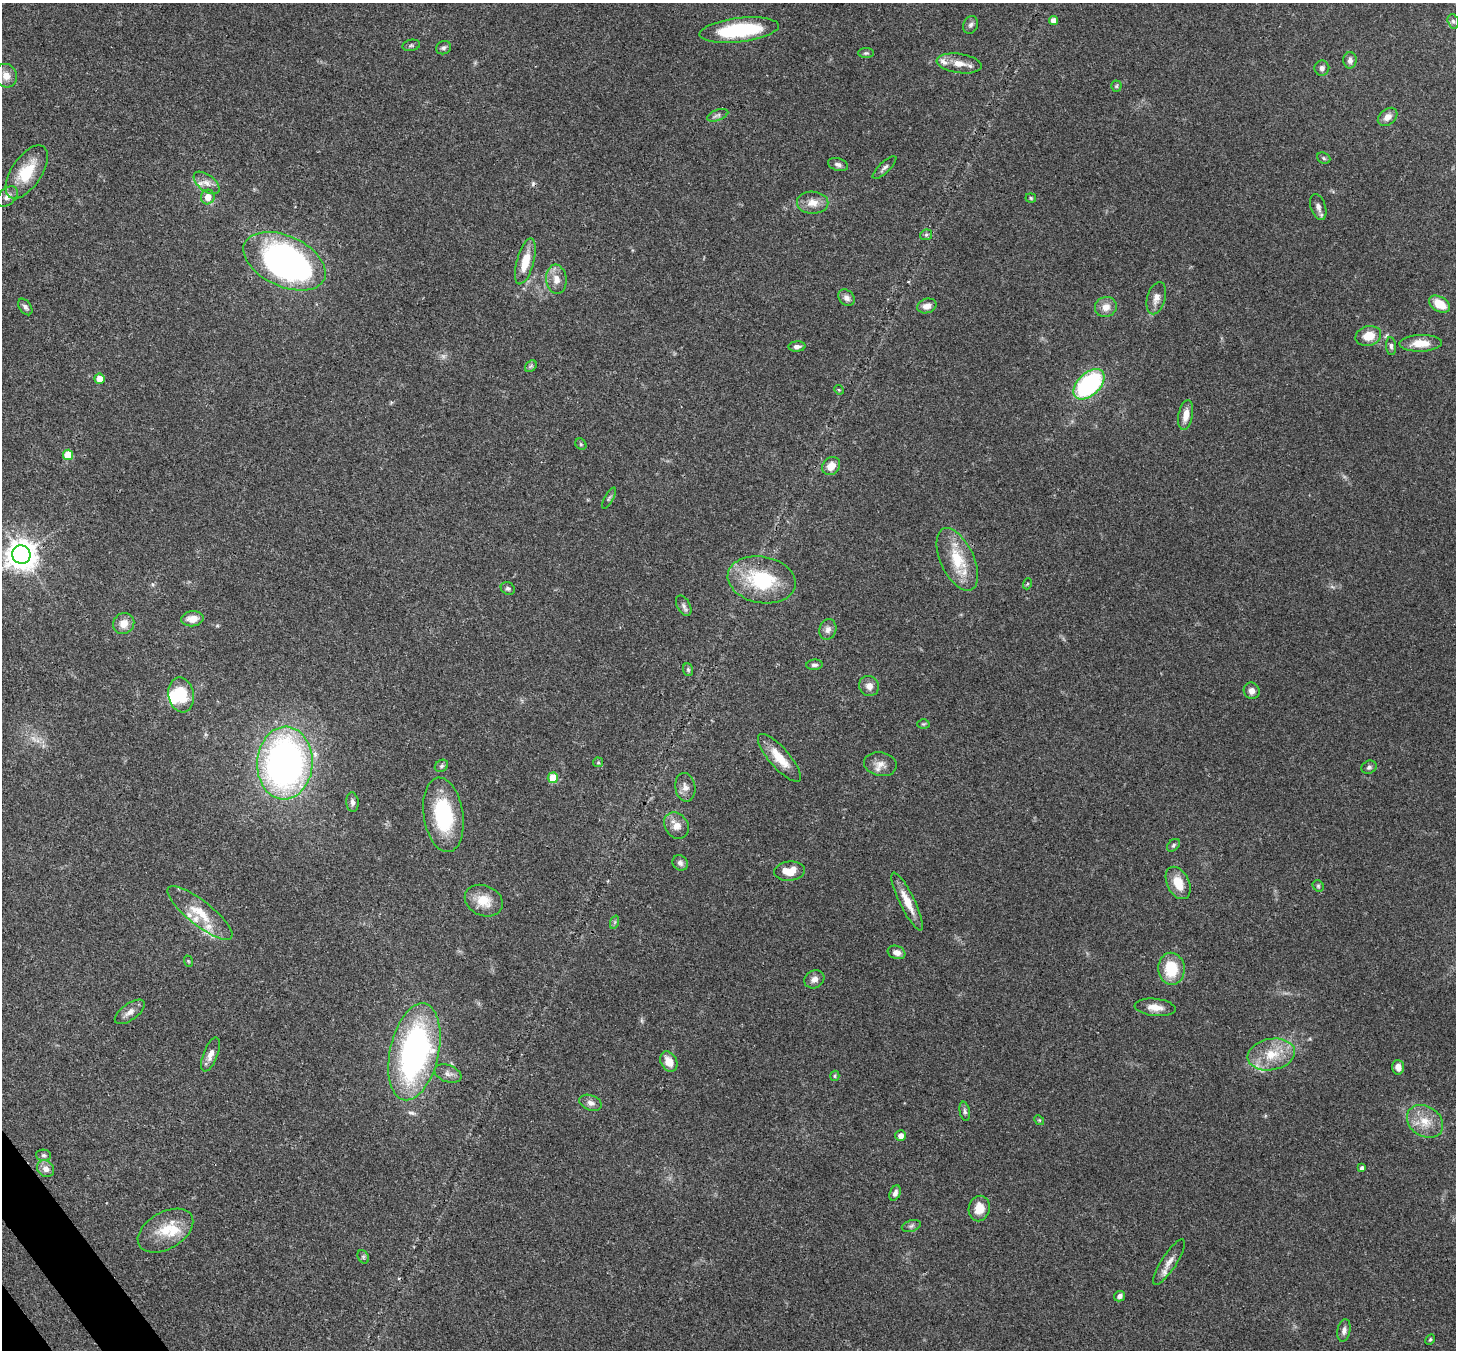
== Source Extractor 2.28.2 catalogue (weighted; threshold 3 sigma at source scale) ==
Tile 7 of 4 x 4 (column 3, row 2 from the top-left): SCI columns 2987-4440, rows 2903-4250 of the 5971 x 5944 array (HDU 1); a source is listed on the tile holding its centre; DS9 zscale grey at full resolution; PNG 1458 x 1352 px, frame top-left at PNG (2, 3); each listed source drawn as its Kron ellipse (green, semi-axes under 4 px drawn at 4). Shown black and unused: <1% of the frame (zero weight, under 3 of 4 exposures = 7% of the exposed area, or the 3 px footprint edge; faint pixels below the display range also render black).
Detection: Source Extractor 2.28.2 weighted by HDU 2 'WHT'; one run over the whole footprint, this tile lists its part. Background 0.179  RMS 0.0049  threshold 0.022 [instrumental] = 3 sigma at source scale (4.5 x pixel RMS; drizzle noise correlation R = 1.50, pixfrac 1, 0.05/0.05 arcsec/px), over >= 5 px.
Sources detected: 122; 1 too faint to see at this stretch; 2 inside a brighter object's white glare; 1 cosmic-ray / hot-pixel residue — neither listed nor drawn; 6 inside a brighter listed object's ellipse — not listed separately; the other 112 listed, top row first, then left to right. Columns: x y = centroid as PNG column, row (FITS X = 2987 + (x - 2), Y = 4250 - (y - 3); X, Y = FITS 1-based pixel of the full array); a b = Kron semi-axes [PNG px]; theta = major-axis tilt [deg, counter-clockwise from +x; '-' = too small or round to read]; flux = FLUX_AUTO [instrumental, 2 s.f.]
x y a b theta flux
1053 20 4 4 - 3.4
1453 21 7 5 -72 1.1
971 25 9 7 70 1.6
739 30 40 12 7 36
411 45 9 5 10 0.93
443 48 8 6 25 1.2
866 53 8 5 1 0.92
1350 60 8 6 89 2.1
959 63 23 9 -8 6
1322 68 7 7 - 1.7
6 76 12 10 -64 4.9
1116 86 5 5 - 0.7
718 115 11 5 20 1.4
1388 117 11 7 40 3.3
1324 158 7 5 -23 0.86
838 164 10 6 -17 1.6
884 168 15 5 43 1.7
27 172 30 15 56 17
207 183 15 8 -37 3.8
7 197 12 8 43 2.7
208 197 7 7 - 4.3
1031 198 5 4 - 0.69
813 203 16 11 -1 5.3
1318 207 13 7 -72 2.6
926 235 6 5 - 0.82
285 261 44 25 -24 190
525 261 23 8 75 9.9
556 279 15 10 -83 4.7
846 298 9 7 -47 2.2
1156 298 16 9 74 3.8
1439 304 11 7 -29 9.4
927 306 10 7 15 3.5
25 307 9 5 -56 1.5
1106 307 11 10 - 4.3
1368 336 13 9 15 7.7
1421 343 21 8 2 7.6
797 346 8 5 4 1.7
1391 346 9 5 -84 1.2
531 366 6 5 - 0.91
99 379 5 5 - 5.3
1089 384 18 11 43 66
839 390 5 4 - 0.53
1186 415 15 7 80 4.9
581 444 6 5 - 0.68
68 455 5 5 - 11
831 466 10 8 46 5.4
609 498 12 3 62 0.85
21 555 9 9 - 710
957 559 34 16 -65 17
762 580 34 23 -11 33
1027 584 6 3 71 0.51
508 588 7 6 - 1.1
684 606 11 6 -61 1.7
192 619 11 7 7 5
124 623 11 10 - 5
828 629 10 8 71 2.4
814 665 8 5 6 1.2
688 670 6 5 - 0.8
869 686 10 9 - 3.3
1252 691 8 7 - 2.5
181 695 18 12 -80 16
923 724 6 5 - 0.61
779 758 30 10 -49 9.8
598 762 5 4 - 0.65
285 763 36 27 86 210
880 764 16 11 -11 4.4
441 766 7 5 34 1.1
1369 767 8 6 27 1.2
553 778 5 5 - 13
685 787 14 10 -80 3.3
352 802 10 6 -85 1.9
443 815 37 19 -81 38
676 825 14 11 -54 4.9
1173 845 7 5 43 0.91
680 863 8 7 - 1.7
790 871 15 9 7 7.6
1178 883 17 11 -63 8.6
1318 886 6 5 - 0.84
484 901 20 15 -24 9.1
907 901 32 7 -64 8.6
200 913 40 12 -39 13
615 922 7 4 71 0.8
896 952 9 6 -19 2.9
188 961 6 3 -71 0.51
1171 969 16 13 -87 16
814 979 10 8 28 2.6
1155 1007 20 8 -6 5.4
130 1012 17 8 36 3.3
414 1052 49 24 77 130
211 1054 18 7 69 3.7
1271 1054 24 15 11 14
669 1062 11 8 -61 5.9
1398 1067 7 6 - 3.3
448 1074 14 8 -21 2.6
835 1076 5 4 - 0.63
591 1103 11 7 -21 2.4
965 1111 10 5 -79 1.3
1039 1120 5 4 - 0.56
1425 1121 19 15 -34 9.5
901 1135 5 5 - 3.2
44 1155 7 5 -1 1.1
1362 1168 4 4 - 1.5
45 1169 9 7 -46 3.4
895 1193 8 5 67 2
979 1208 13 10 79 7.5
911 1226 10 5 16 1.3
165 1231 30 18 30 14
363 1257 7 5 -61 1
1169 1262 26 7 57 4.7
1120 1296 6 5 - 1.8
1344 1330 11 6 80 1.9
1430 1339 6 4 62 0.58